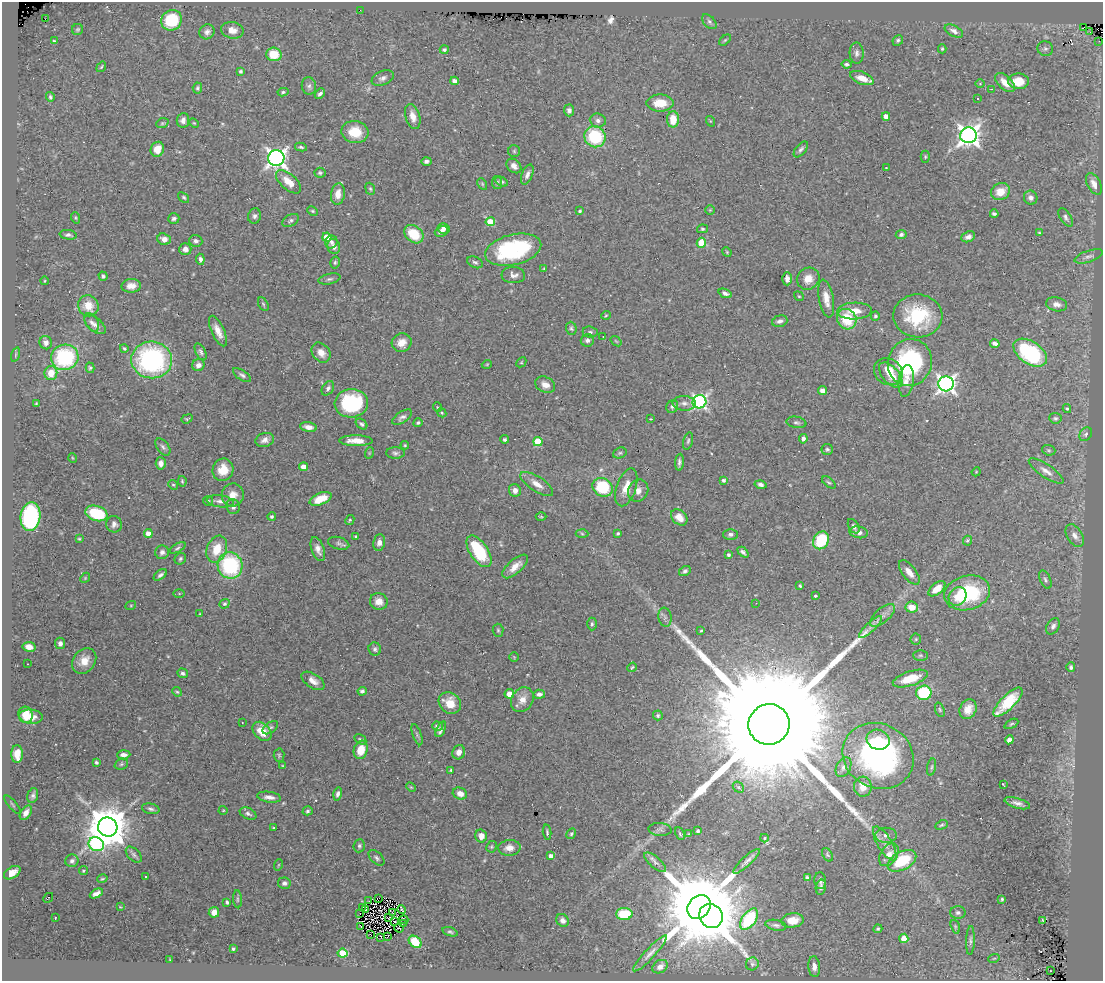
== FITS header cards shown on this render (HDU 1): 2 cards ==
NAXIS1  =                 1101
NAXIS2  =                  979

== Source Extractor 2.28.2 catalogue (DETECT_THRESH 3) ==
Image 1101 x 979 px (HDU 1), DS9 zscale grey, 1 PNG px = 1 image px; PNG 1105 x 983 px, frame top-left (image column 1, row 979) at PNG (2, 2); each listed source drawn as its Kron ellipse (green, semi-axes under 4 px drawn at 4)
Background 0.689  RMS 0.028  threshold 0.084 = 3 sigma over >= 5 px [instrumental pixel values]
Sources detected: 407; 2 with non-positive FLUX_AUTO (blend fragments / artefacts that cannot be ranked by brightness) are neither listed nor drawn; the other 405 listed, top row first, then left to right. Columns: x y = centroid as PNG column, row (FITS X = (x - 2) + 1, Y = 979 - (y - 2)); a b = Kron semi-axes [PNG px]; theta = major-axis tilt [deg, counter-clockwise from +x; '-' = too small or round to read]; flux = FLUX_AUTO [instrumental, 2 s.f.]
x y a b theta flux
360 10 2 2 - 7.7
45 19 3 2 - 1.9
172 20 11 10 - 81
709 22 9 5 -46 5
1084 27 3 2 - 2.9
78 29 5 5 - 2.9
232 30 11 8 -12 16
954 31 10 5 -28 7.8
207 32 8 7 - 7.1
1090 32 2 2 - 1.6
725 40 7 4 44 2.7
898 40 5 5 - 4.1
54 41 3 2 - 2
1099 41 3 2 - 2.1
942 49 4 4 - 2.4
1045 49 8 7 - 4.8
444 50 4 4 - 4.5
857 53 10 7 -88 7.2
274 54 7 7 - 42
846 64 5 4 - 3.9
101 67 6 3 55 1.9
240 71 4 4 - 3.7
383 78 11 7 22 7.8
862 78 12 6 -20 22
455 81 4 4 - 12
1018 81 10 8 -1 41
1005 83 12 6 -43 21
980 84 4 3 - 1.7
309 86 8 7 - 5.7
197 88 5 4 - 3.3
991 89 2 2 - 1.2
283 92 5 4 - 3.3
320 94 6 4 44 5.2
50 97 5 4 - 3.4
977 98 3 3 - 12
660 103 13 8 0 35
569 110 6 5 - 6.3
413 116 13 7 -74 17
886 116 4 4 - 15
673 119 8 6 87 36
183 120 7 6 - 8.9
598 120 8 7 - 7.1
710 121 5 3 - 1.5
162 123 6 4 21 2.7
194 123 5 3 - 1.8
355 132 13 11 -9 42
968 135 8 8 - 1200
595 137 11 10 - 110
301 147 6 4 -10 3.3
157 149 7 6 - 21
801 149 9 5 50 5.2
514 151 6 6 - 3.6
925 157 6 4 -90 2.7
276 158 8 8 - 980
426 161 5 4 - 5.2
514 166 8 6 -42 10
886 168 3 3 - 1.2
320 173 5 5 - 3.4
527 175 10 5 68 7.8
288 182 15 7 -42 28
502 182 6 4 -28 4.1
497 183 6 5 - 4
482 184 6 4 -61 2.5
1094 184 12 6 -62 14
370 189 6 4 -67 3
1000 192 10 8 25 28
338 194 11 7 81 19
184 197 6 4 -40 2.9
1031 198 7 6 - 6.9
710 210 5 5 - 2.3
312 211 5 3 - 2.6
580 211 4 3 - 2.9
994 214 4 3 - 3.7
254 216 8 6 76 6.1
1066 217 10 5 -57 5.9
76 218 6 4 -71 2.5
174 218 6 5 - 5.4
290 220 9 5 28 4.8
490 222 4 4 - 69
444 229 6 5 - 8
702 229 5 4 - 2.7
441 231 7 5 24 8.8
1039 233 4 3 - 2.4
414 234 11 8 -41 58
901 234 5 4 - 4.7
68 235 8 5 -8 5.4
327 237 4 4 - 39
968 237 7 5 22 9.2
164 239 7 5 -20 12
196 241 6 6 - 6
331 242 6 6 - 5.3
701 243 5 4 - 51
334 247 7 6 - 9.5
185 249 6 6 - 12
513 250 28 15 13 230
727 252 5 4 - 2.1
1089 256 15 5 19 7.7
200 259 5 4 - 5.3
335 262 6 4 75 3.3
475 262 8 5 -25 4.5
544 269 4 4 - 2.2
513 275 12 8 -4 11
103 276 4 4 - 4
329 279 11 5 12 4.9
787 279 6 4 -88 11
808 279 12 10 37 21
44 281 4 3 - 1.5
131 286 9 7 3 14
725 293 7 4 -21 6.2
799 296 5 4 - 2.4
826 299 19 7 -79 20
263 304 7 4 -60 2.8
1057 304 10 7 -10 9.6
88 306 11 10 - 32
854 311 17 8 2 26
606 315 5 3 - 1.8
875 316 4 4 - 3.2
918 316 24 21 -3 110
847 319 10 9 - 64
780 321 8 5 17 7.1
92 322 10 6 -61 7.2
95 324 13 6 -39 9.3
571 328 6 5 - 3.5
218 331 16 6 -65 17
590 332 7 5 -6 4.8
603 336 2 2 - 0.98
587 340 7 6 - 5.7
616 341 6 3 -37 1.9
46 343 7 6 - 8
402 343 10 9 - 18
995 344 5 4 - 7.5
124 348 4 3 - 2.7
201 352 9 5 -63 5.4
321 353 11 8 -51 18
1030 353 18 11 -34 200
16 355 7 3 71 2.3
65 357 14 12 22 160
152 360 20 18 -6 340
521 362 5 3 - 1.8
910 362 24 22 72 230
487 364 5 3 - 1.5
198 365 6 6 - 8.9
90 368 5 4 - 3.1
888 372 15 12 -33 34
51 373 7 6 - 27
242 375 10 5 -33 5
891 375 15 8 -49 26
906 381 16 7 83 18
946 384 7 7 - 810
545 385 10 7 -27 15
328 388 8 5 56 5.9
822 391 4 4 - 8.5
699 402 7 6 - 460
351 403 17 14 6 160
684 403 11 7 -3 9.3
36 404 3 3 - 2
437 407 5 3 - 1.6
672 407 6 5 - 4.1
1067 408 4 4 - 3.3
442 413 5 3 - 2
402 417 11 5 33 6.2
1055 418 6 5 - 3.7
187 419 6 3 21 2.5
651 419 4 3 - 1.5
796 422 10 5 -10 5
418 423 4 4 - 3.1
361 424 6 4 -41 4.4
308 427 8 4 -10 13
1086 434 7 5 53 4.4
505 439 4 4 - 3.3
803 439 5 4 - 6.2
265 440 9 7 18 9.6
356 441 17 5 -1 22
688 441 8 5 74 3.8
538 442 4 4 - 66
405 445 4 4 - 2
163 447 10 5 -53 5.4
827 449 5 5 - 3.7
1049 450 7 5 -20 2.9
369 453 6 3 71 2.1
395 453 9 6 0 5.5
620 453 7 5 21 3.6
73 458 5 3 - 1.5
679 462 8 4 85 6.2
161 463 6 5 - 10
303 467 4 4 - 23
223 470 11 10 - 30
1046 471 20 6 -34 13
976 472 4 3 - 1.6
724 480 4 4 - 5.5
182 481 5 3 - 2.5
829 482 8 4 -39 3.2
537 484 19 7 -33 18
761 484 6 4 -14 6.3
173 485 5 4 - 2.5
603 487 10 9 - 91
626 487 20 9 71 28
515 490 6 6 - 10
638 491 11 10 - 14
233 495 11 11 - 19
320 499 11 6 22 31
208 501 5 5 - 2.8
220 501 13 6 -6 10
233 507 7 6 - 7.1
96 513 11 7 -17 100
272 516 4 4 - 3.3
30 517 14 10 82 250
541 517 5 3 - 1.9
679 517 9 6 -43 21
350 520 5 3 - 2.5
114 524 8 8 - 7.6
854 526 8 5 -59 5.6
859 532 9 6 -11 8.8
148 533 4 4 - 20
618 533 3 3 - 2.6
582 534 6 4 -3 2.8
731 534 7 5 1 5.1
1075 536 12 7 -59 13
356 537 3 3 - 2.5
79 539 4 3 - 2
821 540 9 7 58 93
967 541 5 4 - 2.5
379 542 8 6 80 8.3
339 543 11 6 -16 5.5
178 548 9 4 29 3.5
217 549 14 10 68 39
318 549 12 6 -71 11
479 551 18 9 -56 110
162 552 7 7 - 6.4
743 552 6 4 -44 5.3
728 555 3 3 - 4.2
180 559 6 5 - 3.7
230 565 13 12 - 180
515 566 16 7 42 19
685 571 6 4 28 4.1
909 572 14 6 -52 16
160 575 7 4 36 5.5
85 578 6 4 48 2.2
1045 579 10 5 -65 4.6
800 586 4 3 - 2.8
937 589 10 5 40 20
967 593 23 17 14 140
179 594 5 3 - 1.9
815 596 4 3 - 2.4
958 596 10 8 52 19
379 601 9 8 - 16
756 603 2 2 - 1.4
224 604 5 4 - 3.3
131 605 5 3 - 2
912 607 6 5 - 24
200 614 3 3 - 2
882 615 15 7 40 12
665 617 9 6 -80 6.3
592 624 6 5 - 3.5
1053 626 9 6 60 6.5
870 627 15 4 43 11
498 630 6 5 - 3.2
701 631 4 3 - 2.2
916 639 5 5 - 2.8
60 643 6 5 - 6.7
29 647 6 5 - 13
375 649 7 6 - 4.6
920 655 7 5 1 3.1
514 657 5 4 - 1.8
84 661 14 11 53 24
28 664 2 2 - 0.89
632 667 5 3 - 2.2
1071 667 5 4 - 4.2
183 673 5 4 - 4.3
910 679 18 7 18 45
313 681 13 7 -33 13
362 691 4 4 - 4.7
177 692 5 4 - 2.6
924 693 7 7 - 140
509 694 4 4 - 17
539 694 6 4 4 7.1
522 700 13 10 56 18
1008 702 19 7 45 72
450 703 12 10 -39 31
968 709 10 8 62 18
940 710 7 4 -71 3
25 715 8 7 - 35
658 715 5 5 - 3.6
31 717 12 7 -6 18
242 722 2 2 - 1.4
769 724 20 20 - 160000
1011 724 7 4 27 2.8
437 726 5 4 - 6.8
270 728 9 5 36 4
441 729 8 4 65 6.6
262 731 11 7 -46 32
417 735 11 3 -71 3.7
360 739 6 4 -31 2.9
878 740 11 10 - 34
1009 740 4 4 - 10
361 750 9 7 74 34
459 752 7 6 - 12
17 754 9 5 90 26
124 755 7 4 4 8.1
279 755 6 5 - 2.9
878 756 36 32 -29 490
96 762 3 3 - 3.3
121 764 7 5 22 3.5
283 766 3 3 - 1.7
843 767 10 7 62 9
932 767 9 3 79 3.2
451 770 4 3 - 2.6
1003 784 4 2 - 1.4
411 787 5 3 - 1.9
738 787 6 4 -44 3.5
863 787 10 9 - 24
338 794 6 4 77 5.3
460 794 7 5 -24 12
33 796 7 5 74 5.2
269 797 12 5 -8 11
1017 803 13 5 -16 9.7
13 805 11 2 -49 2.1
151 809 9 5 -13 5.3
223 810 4 4 - 1.8
308 811 5 4 - 3.5
26 813 8 5 55 11
248 814 9 5 -26 5.9
942 825 6 4 27 2.9
108 827 9 9 - 7300
274 828 3 2 - 2.5
660 829 11 6 -4 5.5
698 831 4 4 - 3.4
547 832 7 3 -85 3.3
571 834 5 4 - 3.3
680 834 6 3 -63 2.6
689 834 3 2 - 2
886 835 11 7 2 11
481 836 6 5 - 14
765 838 4 4 - 2.1
96 844 8 6 -22 220
885 844 19 7 -59 18
359 846 6 5 - 4.1
492 847 6 5 - 2.5
509 848 11 8 3 16
134 855 9 6 -45 5.3
827 855 7 5 -60 3.2
889 855 13 8 56 20
551 856 4 4 - 9.8
377 858 10 5 -43 5
72 861 6 6 - 5.2
747 861 17 4 43 9
902 861 15 9 28 95
655 862 13 5 -41 7.4
278 865 6 3 70 2
83 870 5 4 - 2.4
12 873 9 5 33 15
145 876 3 2 - 2
807 878 4 3 - 5
102 879 5 3 - 2.1
820 881 8 6 -84 5.8
284 883 6 6 - 6.4
821 887 8 5 80 4.8
96 894 7 4 26 9.1
48 898 5 2 - 34
378 898 3 3 - 2.4
237 899 9 3 -86 2.9
1002 899 3 3 - 2.5
369 901 4 2 - 0.36
227 902 4 3 - 3.5
120 907 3 3 - 1.4
699 907 13 10 47 32000
362 908 2 2 - 5.8
402 909 4 3 - 5.3
366 910 2 2 - 0.11
214 912 5 5 - 13
393 912 3 2 - 0.5
958 912 7 6 - 5.4
360 913 2 2 - 0.63
624 914 8 6 1 64
711 916 12 11 - 6700
389 917 4 2 - 1.5
55 918 3 2 - 1.5
749 919 12 7 53 150
404 920 5 3 - 4.6
563 920 7 5 -49 8.6
793 920 11 7 5 28
1043 920 3 2 - 1.5
395 921 2 2 - 0.087
404 923 2 2 - 2.7
776 925 10 5 -10 6.3
361 926 3 2 - 2.7
955 927 7 4 -71 2.7
399 928 4 2 - 2
878 929 4 4 - 2.5
450 932 8 3 -17 3.2
370 934 2 2 - 920
388 936 4 2 - 1.8
381 937 2 2 - 330
904 938 4 4 - 28
970 940 14 4 88 5.4
415 942 7 5 -42 50
233 949 3 3 - 3.7
343 953 5 4 - 74
650 953 24 5 47 12
994 958 6 3 19 1.9
170 960 4 3 - 1.4
752 964 6 6 - 5.3
660 967 8 6 33 9.7
814 967 10 6 -86 12
1050 971 2 2 - 2.2
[2 non-positive-flux detections neither listed nor drawn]